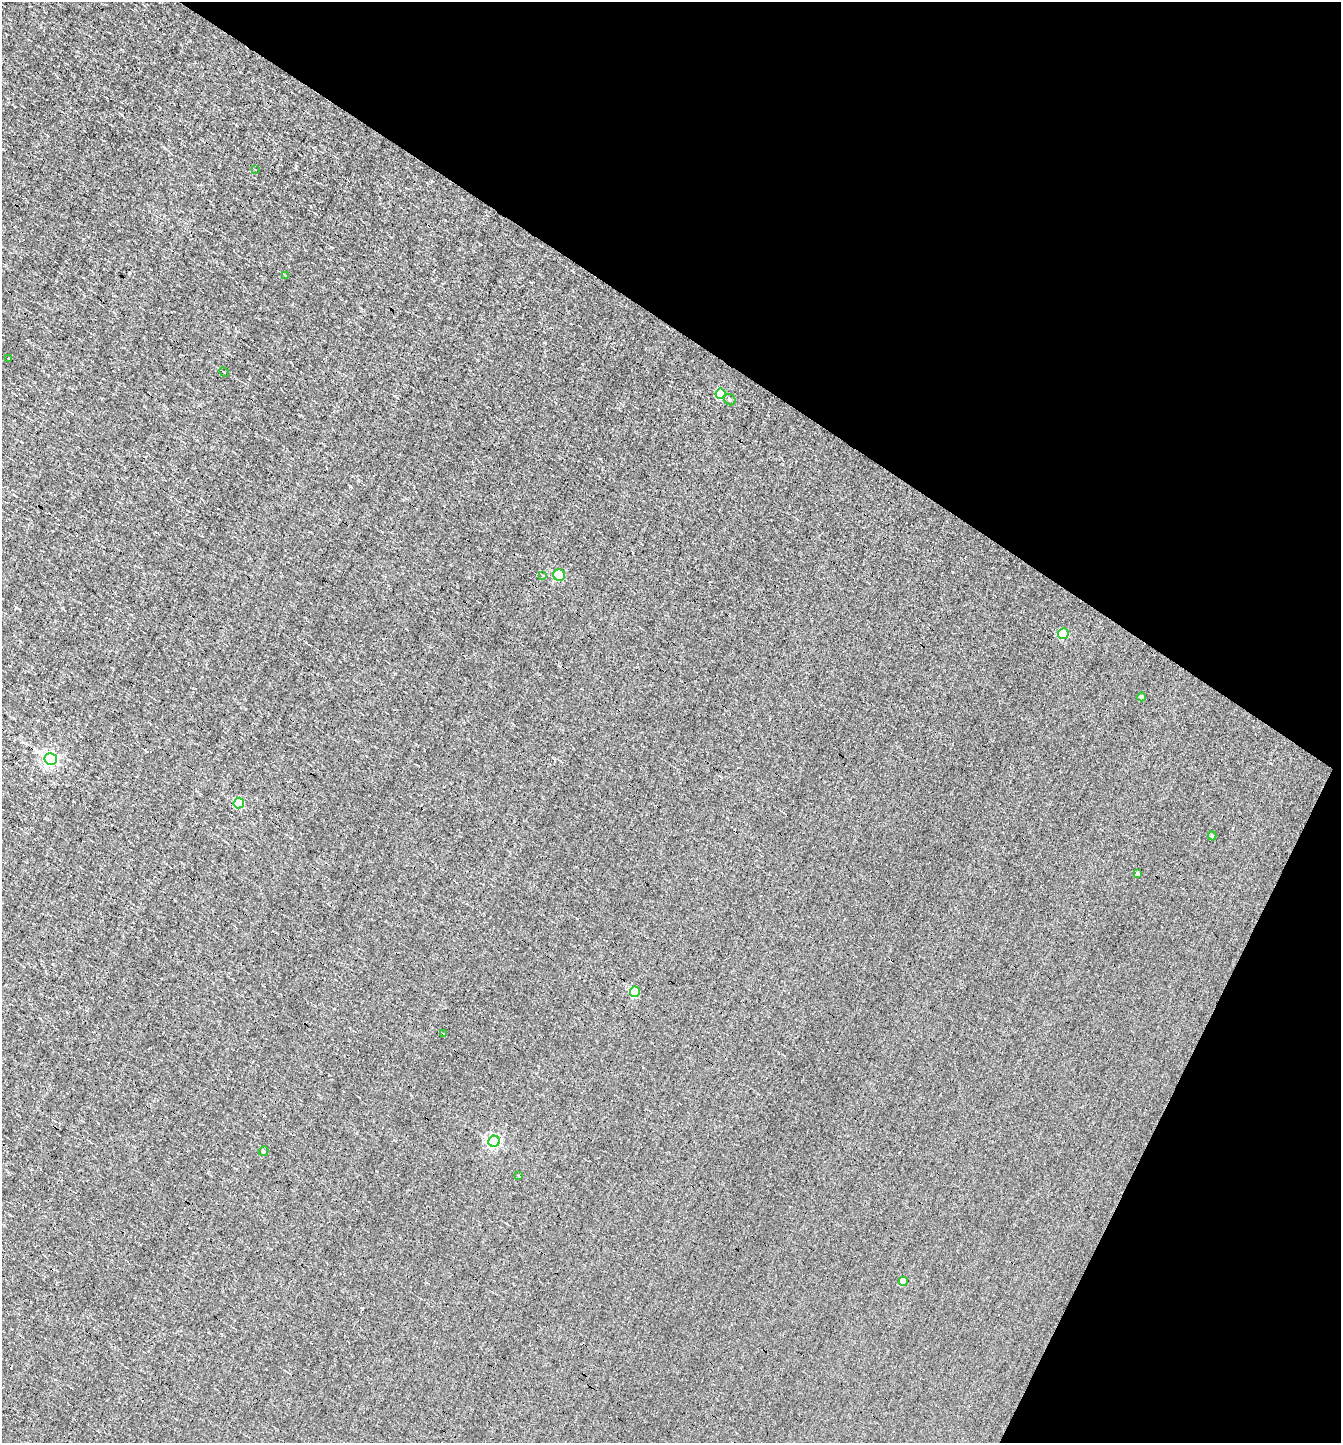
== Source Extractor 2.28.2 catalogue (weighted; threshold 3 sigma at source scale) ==
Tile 8 of 4 x 4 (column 4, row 2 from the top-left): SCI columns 4155-5493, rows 2885-4325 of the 5770 x 5767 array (HDU 1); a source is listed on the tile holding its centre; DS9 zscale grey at full resolution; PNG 1343 x 1445 px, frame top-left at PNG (2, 2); each listed source drawn as its Kron ellipse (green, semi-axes under 4 px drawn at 4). Shown black and unused: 29% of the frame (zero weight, under 3 of 4 exposures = <1% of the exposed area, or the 3 px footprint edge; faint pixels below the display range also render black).
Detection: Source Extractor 2.28.2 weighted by HDU 2 'WHT'; one run over the whole footprint, this tile lists its part. Background -6.74e-04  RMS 0.038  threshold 0.171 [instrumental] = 3 sigma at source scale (4.5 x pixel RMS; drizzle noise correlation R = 1.50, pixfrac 1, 0.05/0.05 arcsec/px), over >= 5 px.
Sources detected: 32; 12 cosmic-ray / hot-pixel residue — neither listed nor drawn; the other 20 listed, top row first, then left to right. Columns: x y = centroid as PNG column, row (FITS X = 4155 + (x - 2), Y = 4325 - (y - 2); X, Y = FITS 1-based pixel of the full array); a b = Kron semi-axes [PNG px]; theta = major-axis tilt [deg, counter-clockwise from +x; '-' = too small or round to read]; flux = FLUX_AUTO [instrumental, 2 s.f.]
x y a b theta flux
255 170 3 3 - 8.5
286 275 3 3 - 6.9
8 358 3 2 - 3
224 372 5 3 - 3.4
721 394 5 5 - 140
730 400 6 5 - 5.9
543 575 3 3 - 3.3
559 575 6 5 - 270
1063 634 5 5 - 200
1142 697 4 4 - 11
51 759 6 6 - 960
239 803 5 5 - 270
1212 836 4 4 - 5.4
1137 874 3 3 - 7.8
635 992 5 5 - 160
443 1033 3 3 - 24
494 1141 6 5 - 660
264 1151 5 4 - 6.7
519 1176 3 2 - 6.2
903 1281 4 4 - 70
Unlisted compact peaks at least as high as the median listed source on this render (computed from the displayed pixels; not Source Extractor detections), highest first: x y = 350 486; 16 608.